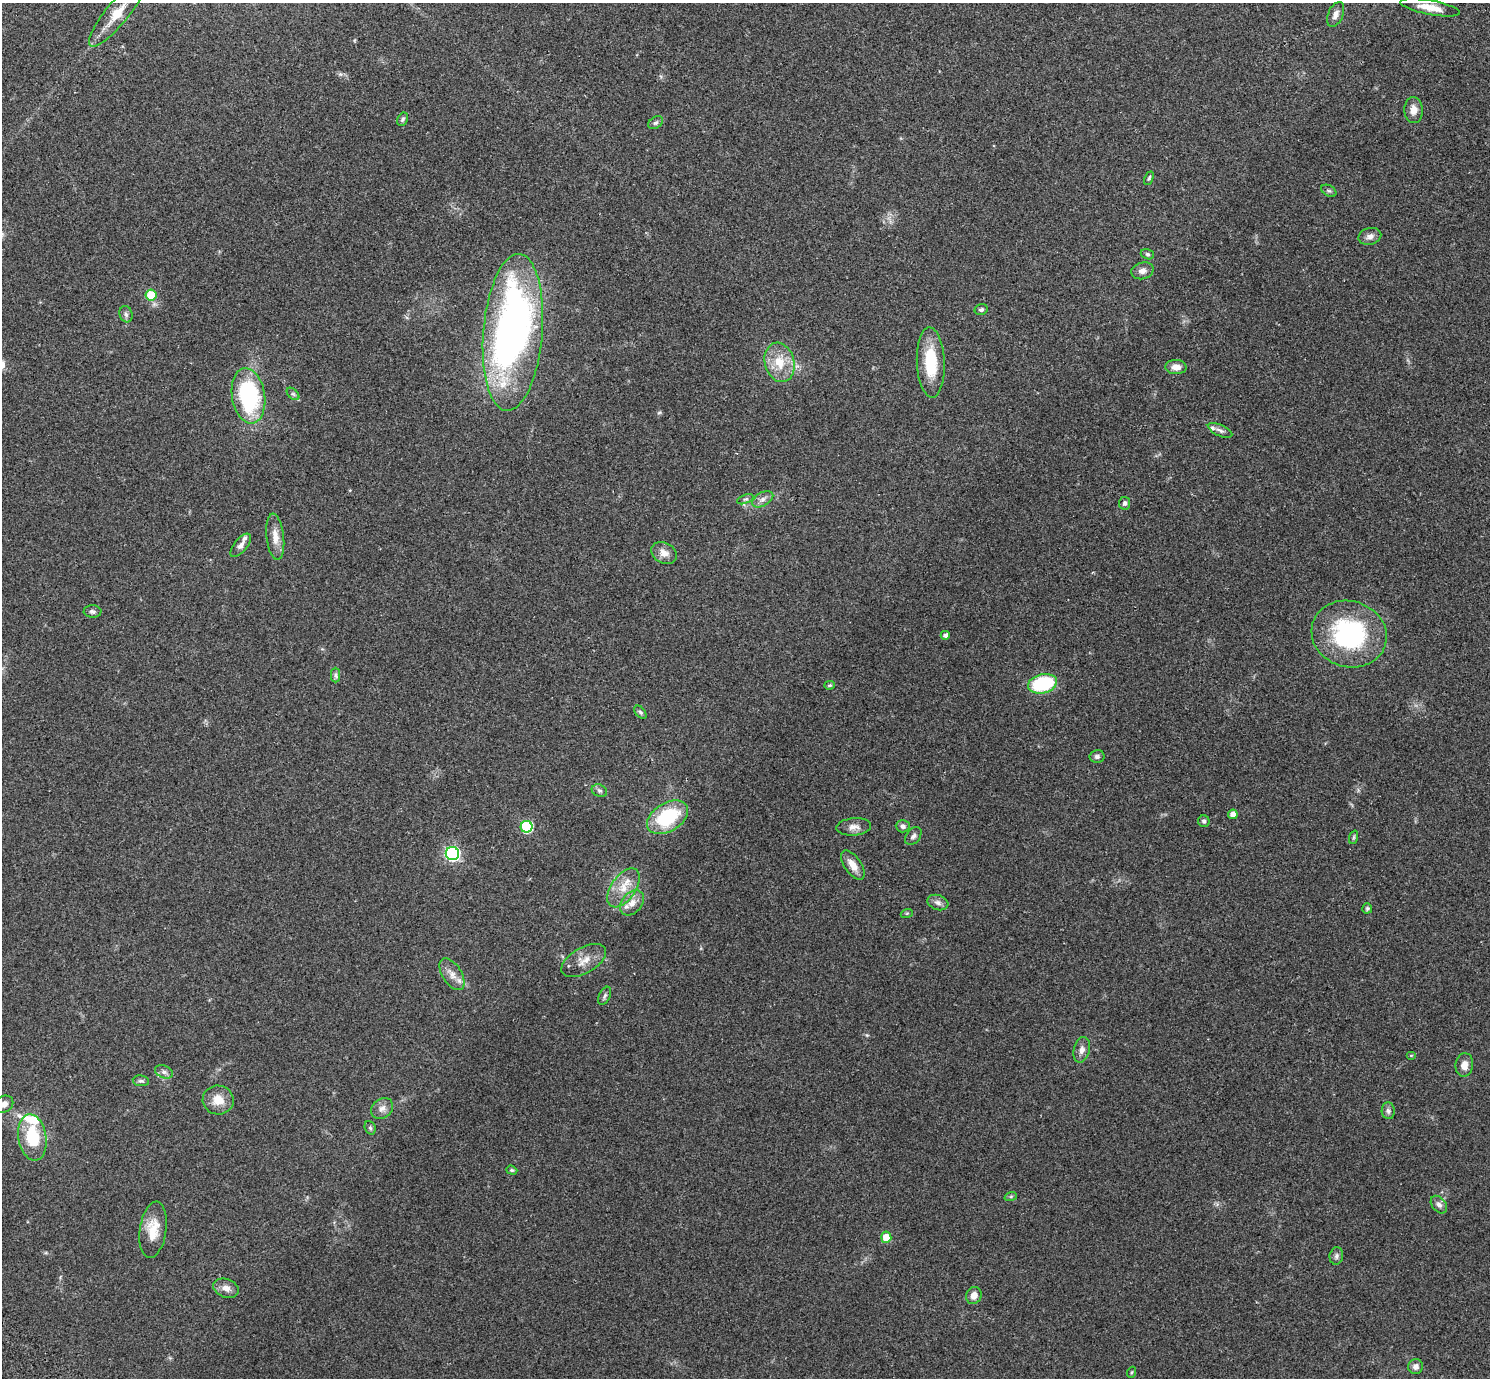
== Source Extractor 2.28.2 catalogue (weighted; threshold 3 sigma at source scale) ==
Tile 10 of 4 x 4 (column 2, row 3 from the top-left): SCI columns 1528-3015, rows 1581-2956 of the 6035 x 6052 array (HDU 1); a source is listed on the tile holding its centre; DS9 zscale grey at full resolution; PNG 1492 x 1380 px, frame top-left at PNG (2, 3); each listed source drawn as its Kron ellipse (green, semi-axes under 4 px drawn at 4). Shown black and unused: <1% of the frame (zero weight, under 2 of 3 exposures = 3% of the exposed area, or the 3 px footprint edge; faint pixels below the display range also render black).
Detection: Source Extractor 2.28.2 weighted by HDU 2 'WHT'; one run over the whole footprint, this tile lists its part. Background 0.0836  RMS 0.0076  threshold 0.034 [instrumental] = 3 sigma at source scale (4.5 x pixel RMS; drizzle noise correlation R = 1.50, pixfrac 1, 0.05/0.05 arcsec/px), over >= 5 px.
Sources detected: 80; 1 inside a brighter object's white glare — neither listed nor drawn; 4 inside a brighter listed object's ellipse — not listed separately; the other 75 listed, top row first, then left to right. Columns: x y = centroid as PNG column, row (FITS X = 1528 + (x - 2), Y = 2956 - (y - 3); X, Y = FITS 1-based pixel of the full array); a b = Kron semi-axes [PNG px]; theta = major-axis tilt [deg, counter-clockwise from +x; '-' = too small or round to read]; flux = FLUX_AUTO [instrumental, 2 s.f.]
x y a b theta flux
1430 7 30 7 -11 9.9
117 13 42 11 51 20
1336 14 13 7 67 3.8
1414 110 13 9 -88 5.7
403 119 7 5 62 1.5
656 123 8 5 37 1.8
1149 178 7 4 65 1.3
1329 191 8 5 -28 1.5
1370 236 11 8 15 3.6
1147 254 7 5 -17 1.5
1142 271 11 8 15 4.2
151 295 5 5 - 15
981 309 6 5 - 1.6
126 314 8 6 -73 2.2
513 332 79 29 85 350
780 362 20 14 -75 17
931 362 35 14 -88 31
1176 367 10 7 -2 4.9
293 394 7 4 -44 1.4
248 396 28 16 -81 79
1220 430 13 5 -24 2.8
745 499 9 4 21 1.5
763 499 11 6 30 3.7
1125 503 6 5 - 2.1
275 537 23 8 -84 8
241 545 14 6 51 3.7
664 553 13 10 -29 5.8
92 611 9 6 -2 2
1349 634 38 33 -18 90
945 635 4 4 - 2.7
335 675 7 4 -90 1.7
1043 684 14 9 13 52
830 685 5 4 - 1
640 712 7 4 -49 1.4
1097 756 7 6 - 2
599 791 8 6 -23 1.8
1233 814 5 4 - 5.4
668 817 22 14 32 47
1204 821 6 5 - 1.7
903 826 7 6 - 2.5
527 827 6 6 - 66
854 827 17 8 4 4.9
913 836 10 7 52 2.6
1354 837 7 4 71 1.2
452 854 6 6 - 140
853 865 17 8 -55 7.1
623 888 22 12 55 13
632 903 14 10 48 6.5
938 903 11 7 -19 3.2
1367 908 5 5 - 1.2
907 913 6 4 18 0.84
584 960 25 13 30 10
452 974 18 9 -57 6.6
605 996 9 5 65 2
1082 1050 13 8 77 4.1
1411 1055 5 3 - 0.72
1464 1065 12 8 83 6.3
164 1072 9 6 -22 2.7
141 1081 8 5 -8 1.7
218 1100 15 14 - 11
4 1104 10 8 32 4.1
382 1108 12 9 40 4.4
1388 1111 8 6 -83 2.2
370 1128 7 5 -68 1.3
32 1137 23 14 -81 32
512 1170 5 4 - 1.1
1011 1196 6 4 19 0.99
1439 1205 10 7 -50 3.1
153 1230 28 13 82 15
886 1237 6 5 - 15
1336 1256 9 6 80 2.3
226 1288 13 9 -20 5.2
974 1296 9 7 63 5.4
1416 1367 7 7 - 3.2
1132 1372 5 3 - 0.74
Isophote crosses this tile's border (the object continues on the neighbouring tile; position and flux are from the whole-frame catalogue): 2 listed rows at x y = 117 13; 4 1104